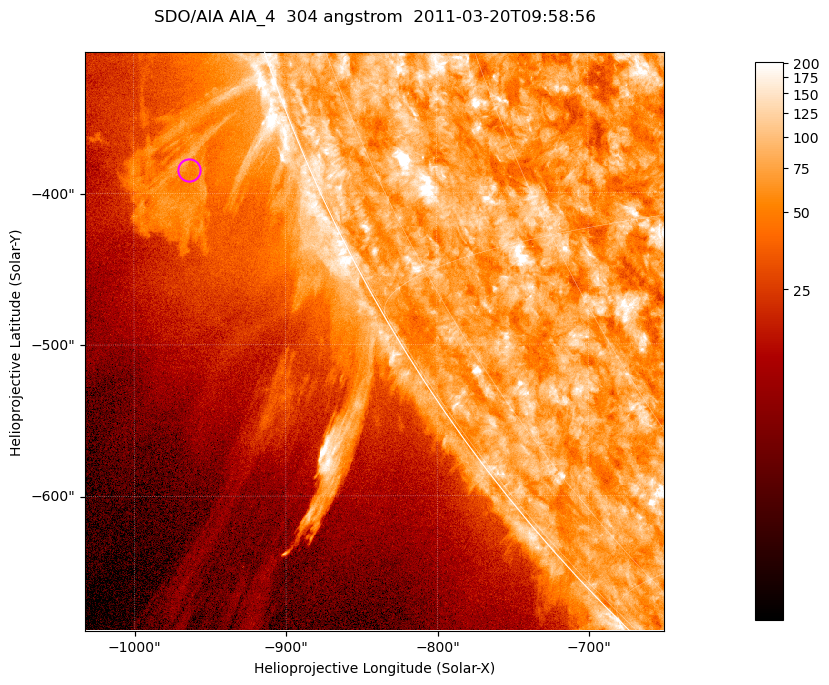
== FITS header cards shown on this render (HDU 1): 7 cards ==
TELESCOP= 'SDO/AIA '           / For AIA: SDO/AIA
INSTRUME= 'AIA_4   '           / For AIA: AIA_ATA1, AIA_ATA2, AIA_ATA3 or AIA_AT
WAVELNTH=                  304 / [angstrom] Wavelength
WAVEUNIT= 'angstrom'           / Wavelength unit: angstrom
DATE-OBS= '2011-03-20T09:58:56.123' / [ISO] Date when observation started; ISO 8
CTYPE1  = 'HPLN-TAN'           / CTYPE1; Typically HPLN
CTYPE2  = 'HPLT-TAN'           / CTYPE2; Typically HPLT

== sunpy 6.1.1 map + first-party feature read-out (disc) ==
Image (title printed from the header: SDO/AIA AIA_4  304 angstrom  2011-03-20T09:58:56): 637 x 637 px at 0.6 arcsec/px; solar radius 964 arcsec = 1606 px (partial field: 2.2% of the solar disc is inside the frame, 43% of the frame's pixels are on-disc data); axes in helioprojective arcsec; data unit not stated in the header (colour bar unlabelled)
Orientation: roll -0.132 deg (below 1 deg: not rotated)
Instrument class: DISC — disc imager (sunpy class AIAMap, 304 A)
Bright regions (active regions / flare kernels): reference = the on-disc median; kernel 5 px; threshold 5 sigma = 114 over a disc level ~73.4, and >= 1.15x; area >= 405 px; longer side >= 8 px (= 4.8 arcsec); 0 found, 0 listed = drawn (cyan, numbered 1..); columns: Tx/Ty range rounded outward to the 2 arcsec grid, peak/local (2 s.f.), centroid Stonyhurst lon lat
Off-limb structures (1.02-1.3 R_sun): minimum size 202 px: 7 found; the strongest spans PA ~110..115 deg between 1.02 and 1.13 R_sun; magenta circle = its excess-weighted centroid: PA ~110 deg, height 1.08 R_sun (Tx ~-964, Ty ~-384 arcsec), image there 1.8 x the reference